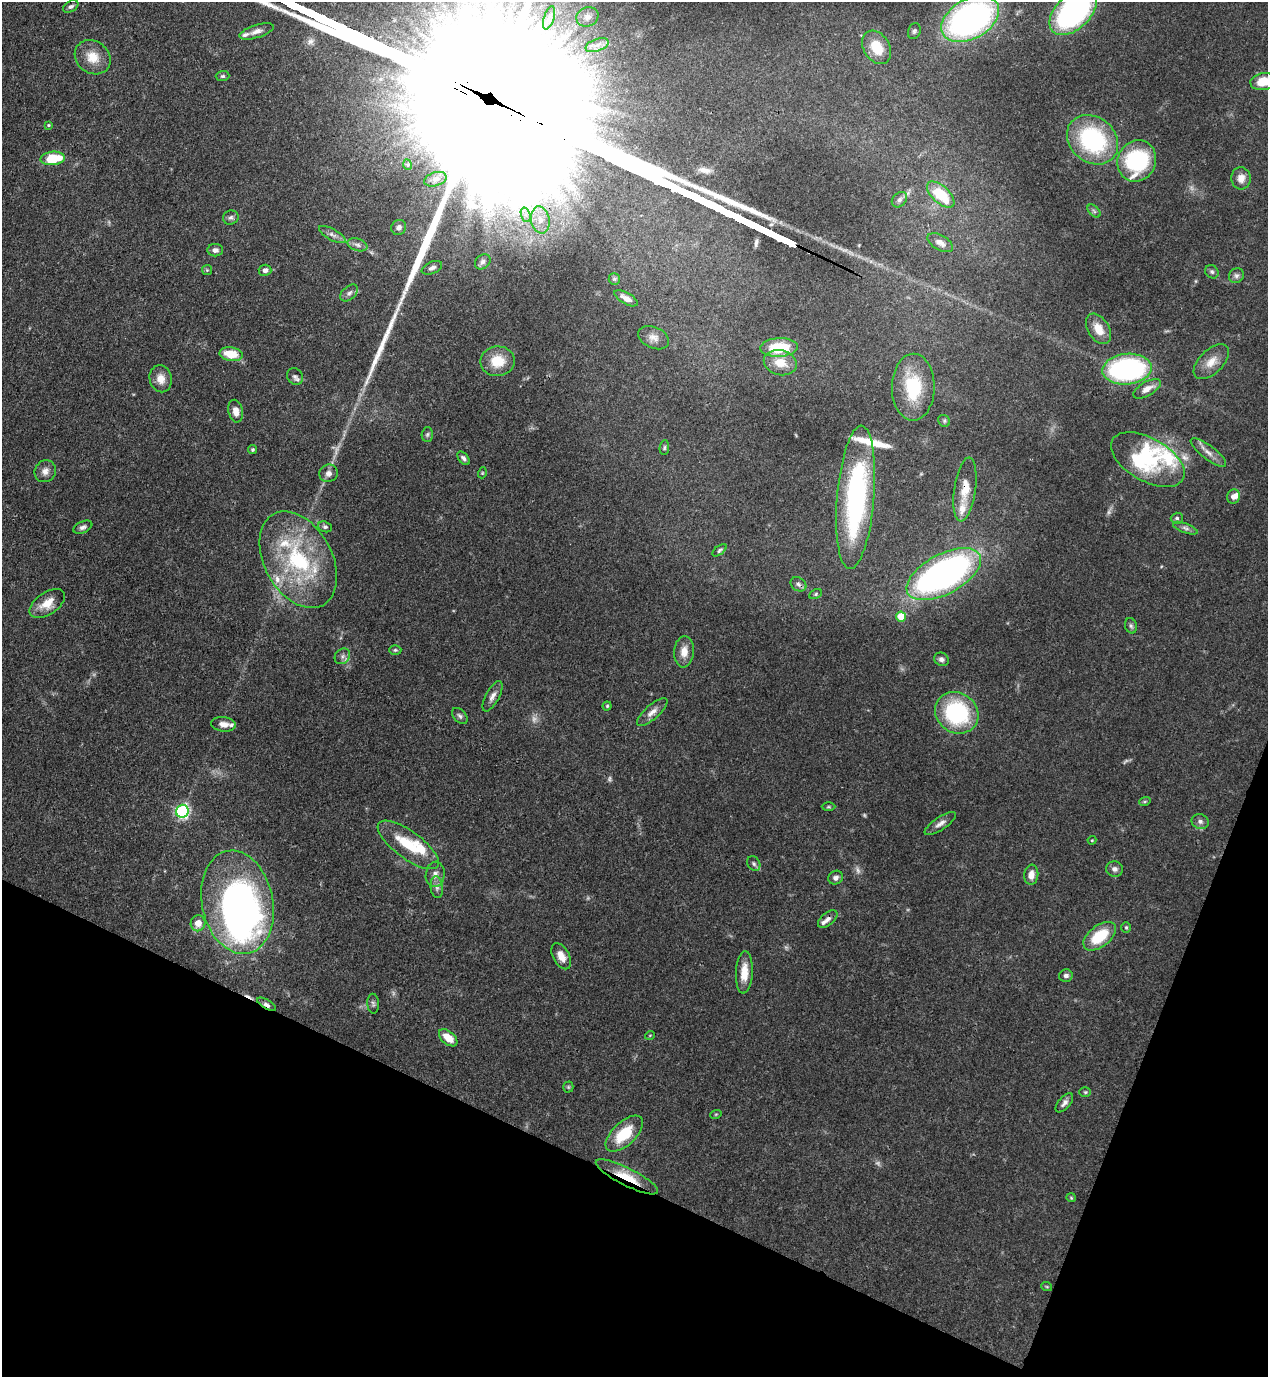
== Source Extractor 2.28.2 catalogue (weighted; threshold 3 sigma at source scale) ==
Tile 15 of 4 x 4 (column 3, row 4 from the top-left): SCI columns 2885-4150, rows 41-1415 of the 5638 x 5578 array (HDU 1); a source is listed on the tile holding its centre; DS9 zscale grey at full resolution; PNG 1270 x 1379 px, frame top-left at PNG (2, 2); each listed source drawn as its Kron ellipse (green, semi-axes under 4 px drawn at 4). Shown black and unused: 19% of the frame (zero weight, under 3 of 4 exposures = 7% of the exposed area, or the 3 px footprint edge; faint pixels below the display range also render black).
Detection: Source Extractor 2.28.2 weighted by HDU 2 'WHT'; one run over the whole footprint, this tile lists its part. Background 0.0696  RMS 0.0036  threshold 0.0161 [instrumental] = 3 sigma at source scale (4.5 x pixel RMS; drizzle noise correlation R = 1.50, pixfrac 1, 0.05/0.05 arcsec/px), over >= 5 px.
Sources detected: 148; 10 too faint to see at this stretch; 5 inside a brighter object's white glare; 1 cosmic-ray / hot-pixel residue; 1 long thin detection or spike segment (spike, bleed or trail) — neither listed nor drawn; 11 inside a brighter listed object's ellipse — not listed separately; the other 120 listed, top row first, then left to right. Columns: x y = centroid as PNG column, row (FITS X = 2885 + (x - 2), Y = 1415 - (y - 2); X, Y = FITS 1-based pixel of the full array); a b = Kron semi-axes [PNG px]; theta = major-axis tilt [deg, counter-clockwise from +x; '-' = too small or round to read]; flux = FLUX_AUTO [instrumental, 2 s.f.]
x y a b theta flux
71 6 8 5 30 0.92
1073 12 28 17 44 80
587 17 11 9 24 2.2
549 18 12 5 72 1.7
970 19 31 20 30 130
256 31 18 6 18 2.3
914 31 8 6 70 0.83
597 45 12 6 19 1.9
877 47 18 13 -58 9.1
93 57 19 16 -39 6.6
223 76 7 5 3 0.68
1263 82 13 8 9 7.7
48 125 4 3 - 0.32
1093 140 28 22 -40 42
53 158 12 6 6 14
1137 161 21 19 64 32
408 165 5 3 - 0.32
1241 178 11 9 -86 2.9
435 179 11 7 16 1.4
941 194 17 8 -43 12
899 200 9 6 46 1.2
1094 211 8 4 -45 0.77
526 215 7 4 -71 1.2
231 218 8 7 - 1
540 220 13 9 -80 4.1
399 227 8 7 - 1.6
332 235 15 5 -29 1.6
940 243 14 7 -30 2.1
357 245 10 6 -18 1.4
215 250 8 6 0 1.4
483 262 8 6 39 1.4
432 268 11 6 24 1.2
207 270 5 5 - 0.45
265 270 6 5 - 1.4
1212 272 7 6 - 0.82
1236 276 8 7 - 1.1
614 279 6 5 - 0.64
349 293 10 6 41 1.4
626 298 13 5 -30 2.1
1098 329 17 10 -58 5.2
654 338 16 10 -24 2.7
779 347 19 9 3 15
231 354 11 7 -9 7.8
498 361 17 15 2 8.4
1211 362 22 12 45 4.8
780 363 16 12 -14 6.2
1127 369 25 15 5 66
295 376 9 7 -52 1.2
161 379 14 11 -77 3.5
913 387 33 21 89 19
1147 389 15 7 30 3.1
236 411 11 7 -79 2.7
944 421 6 5 - 0.62
427 434 7 5 87 0.75
664 448 7 4 84 0.57
253 450 4 4 - 0.58
1208 452 21 7 -37 2.8
464 458 8 4 -51 1.1
1148 460 40 21 -29 21
45 471 11 10 - 2.3
328 473 9 8 - 1.8
482 473 5 3 - 0.32
965 489 32 10 82 6.3
856 497 72 18 85 68
1233 497 7 6 - 1.9
1177 518 6 5 - 0.75
83 527 10 6 23 1.2
325 527 7 5 -19 0.74
1185 528 13 5 -20 1.3
720 550 8 4 39 0.66
298 560 52 34 -61 41
944 574 41 20 28 130
798 584 8 6 -34 1.1
816 594 6 4 28 0.58
47 603 20 11 34 5.5
901 617 5 5 - 7.7
1131 626 8 6 -74 0.81
395 650 6 5 - 0.57
684 652 15 10 85 3.9
342 656 8 7 - 1.4
941 659 7 6 - 1.2
492 696 17 6 62 2
607 706 4 4 - 0.45
652 712 19 7 41 2.6
957 713 23 20 -35 37
460 716 9 6 -45 1
224 724 12 7 -7 2.4
1145 801 6 4 19 0.44
828 807 7 3 0 0.45
182 811 6 6 - 70
1200 821 8 7 - 1.4
940 824 18 6 34 2
1092 840 4 4 - 0.32
408 845 36 13 -36 13
754 864 8 6 -58 0.91
1115 869 8 7 - 1.4
435 874 13 9 81 2.2
1031 875 10 7 84 2.8
836 878 7 6 - 1.4
437 887 11 6 -84 1.5
237 902 52 35 -78 150
828 919 11 6 40 1.7
198 923 8 7 - 3.6
1126 927 5 4 - 0.5
1100 936 19 10 38 13
561 956 14 8 -61 3.8
744 972 21 8 87 5.4
1066 976 7 6 - 1.2
266 1004 11 4 -31 1.2
373 1004 10 6 -86 0.91
650 1035 5 3 - 0.28
448 1038 11 6 -40 6
568 1087 5 5 - 0.5
1085 1092 6 5 - 0.51
1064 1103 11 6 49 1.5
716 1114 6 3 18 0.38
624 1134 23 11 43 13
627 1177 34 8 -27 9.4
1071 1198 5 4 - 0.36
1047 1287 5 3 - 0.37
Overlapping masked pixels (flux is a lower limit): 4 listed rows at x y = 965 489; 856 497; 266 1004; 627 1177
Isophote crosses this tile's border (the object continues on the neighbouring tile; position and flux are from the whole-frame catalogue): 3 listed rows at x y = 1073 12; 970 19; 1263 82